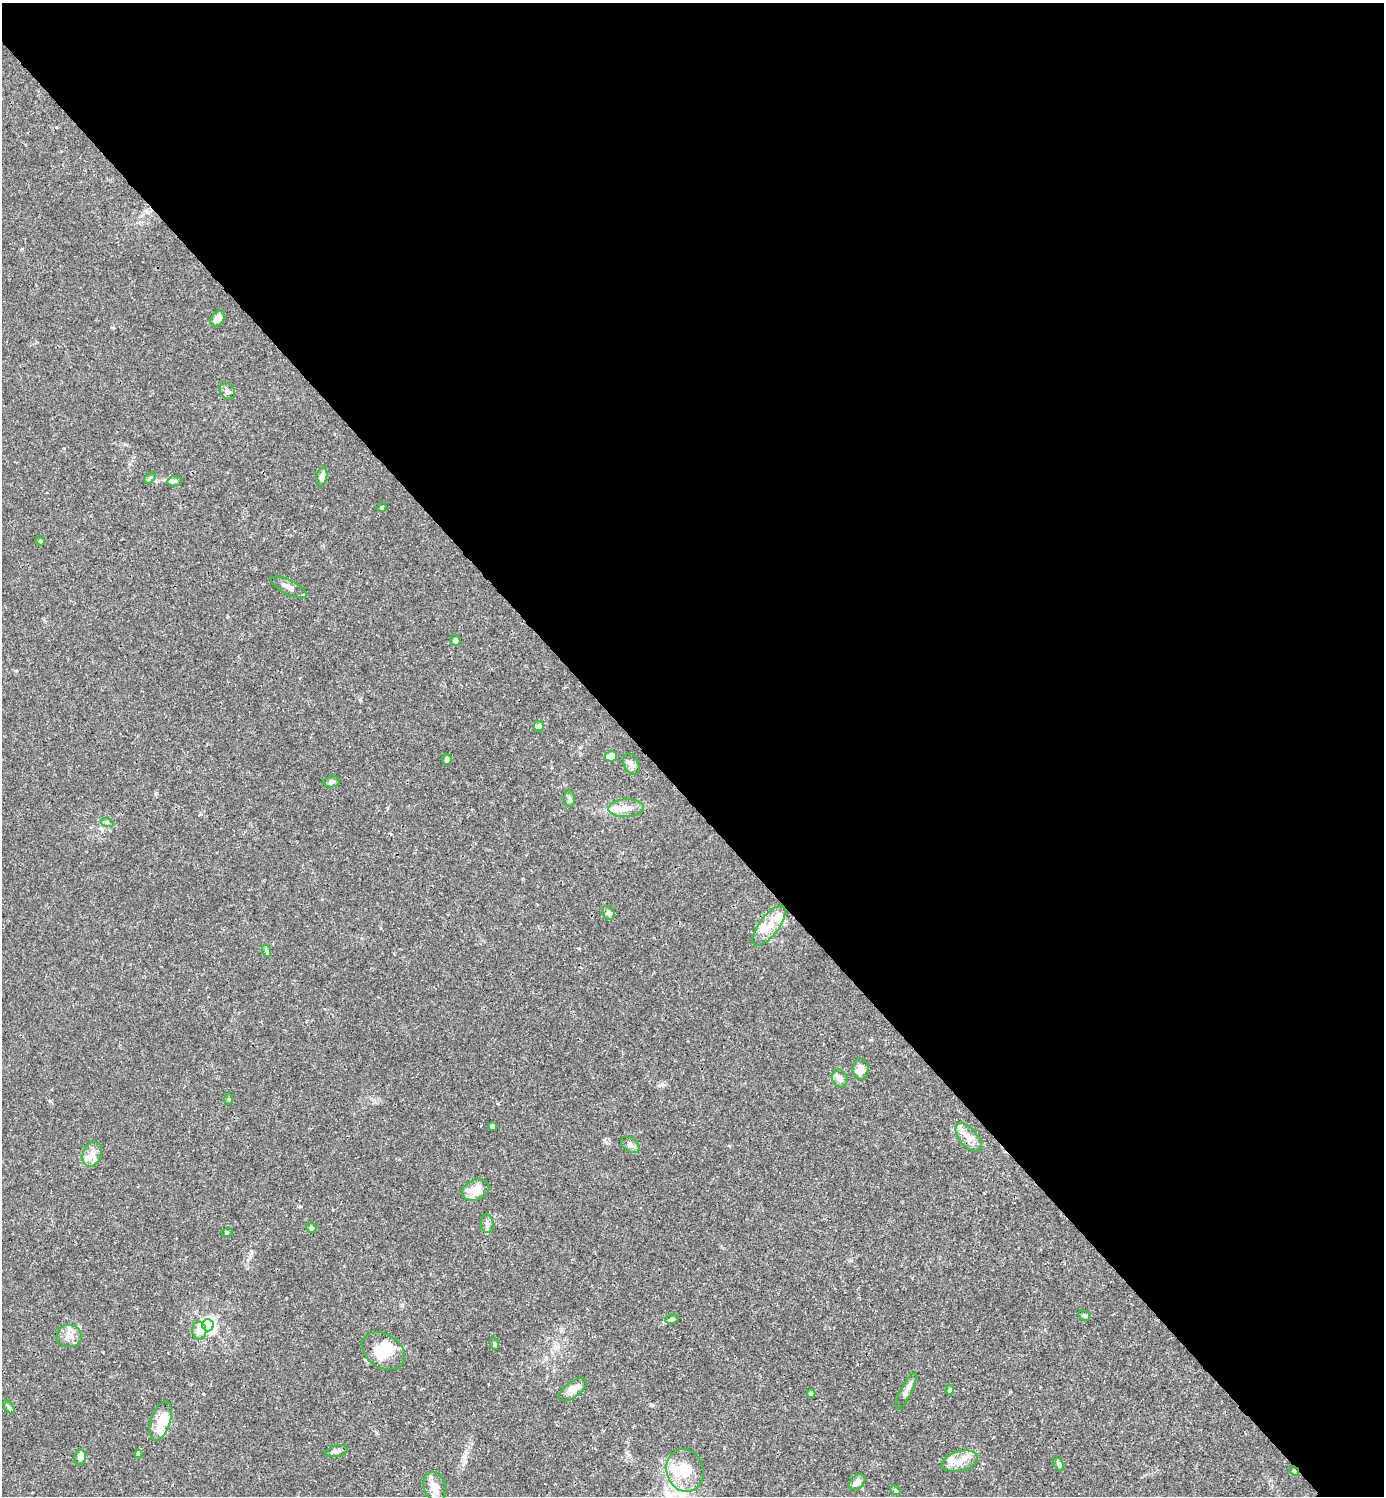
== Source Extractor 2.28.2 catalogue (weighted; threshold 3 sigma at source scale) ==
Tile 3 of 4 x 4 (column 3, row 1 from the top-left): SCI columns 3062-4443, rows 4485-5978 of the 5981 x 5982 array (HDU 1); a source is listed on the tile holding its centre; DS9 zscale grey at full resolution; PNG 1386 x 1498 px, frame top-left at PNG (2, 3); each listed source drawn as its Kron ellipse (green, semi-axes under 4 px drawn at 4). Shown black and unused: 54% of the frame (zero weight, under 3 of 4 exposures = <1% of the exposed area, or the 3 px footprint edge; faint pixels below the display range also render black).
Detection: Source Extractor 2.28.2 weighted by HDU 2 'WHT'; one run over the whole footprint, this tile lists its part. Background 0.0149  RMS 0.0021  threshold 0.00953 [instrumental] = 3 sigma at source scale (4.5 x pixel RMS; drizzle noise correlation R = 1.50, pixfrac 1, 0.05/0.05 arcsec/px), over >= 5 px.
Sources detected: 64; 2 inside a brighter object's white glare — neither listed nor drawn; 8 inside a brighter listed object's ellipse — not listed separately; the other 54 listed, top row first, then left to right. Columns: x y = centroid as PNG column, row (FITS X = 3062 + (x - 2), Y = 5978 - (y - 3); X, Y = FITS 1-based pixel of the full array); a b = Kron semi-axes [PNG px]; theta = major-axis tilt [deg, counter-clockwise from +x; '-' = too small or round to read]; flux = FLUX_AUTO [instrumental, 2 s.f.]
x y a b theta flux
218 318 9 6 53 1.8
227 391 9 7 -53 0.72
322 477 9 5 78 0.99
150 478 7 4 45 0.36
175 481 7 5 10 0.45
382 507 5 4 - 0.35
40 541 4 4 - 0.25
289 587 19 7 -26 1.4
456 640 5 5 - 0.5
539 726 5 5 - 0.36
611 756 6 5 - 3.2
447 759 6 5 - 0.46
631 764 11 7 -63 0.86
332 782 8 5 11 0.61
570 799 8 5 -83 0.53
626 808 18 9 2 2.1
107 822 6 4 -18 0.33
609 913 7 5 -64 0.57
769 926 24 9 52 3.4
267 951 6 4 -72 0.38
861 1069 10 8 -86 1.6
840 1079 9 7 -65 1
229 1099 5 3 - 0.22
492 1126 4 4 - 0.61
969 1138 17 9 -50 1.9
630 1145 10 6 -36 0.86
92 1154 13 9 70 1.6
476 1190 14 10 23 4
487 1224 9 6 -86 0.85
311 1228 5 5 - 0.45
227 1232 6 4 2 0.24
1084 1316 6 5 - 0.53
672 1319 7 4 11 0.39
208 1325 6 6 - 56
199 1331 9 7 -81 1.7
69 1336 12 11 - 1.6
495 1344 6 4 -71 0.28
384 1351 23 16 -33 4.3
573 1390 16 7 36 2.5
950 1390 5 4 - 0.52
906 1391 20 5 63 1.2
811 1394 4 4 - 1.1
9 1407 8 4 -53 0.4
161 1421 20 9 72 2.8
337 1451 12 5 13 0.74
138 1454 4 4 - 0.31
80 1457 7 6 - 1.1
960 1461 18 10 15 2.6
1059 1464 7 4 -61 0.62
685 1470 21 18 -73 6
1294 1471 5 4 - 0.28
857 1482 9 6 43 1.3
435 1487 15 11 -71 2.6
895 1490 6 4 -29 0.33
Overlapping masked pixels (flux is a lower limit): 1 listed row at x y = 1294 1471
Unlisted compact peaks at least as high as the median listed source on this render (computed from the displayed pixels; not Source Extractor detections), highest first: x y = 50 1101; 402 1305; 360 700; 662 1085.